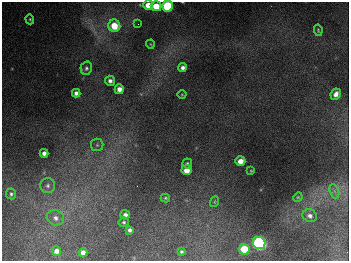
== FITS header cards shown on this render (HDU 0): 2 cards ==
NAXIS1  =                  347
NAXIS2  =                  259

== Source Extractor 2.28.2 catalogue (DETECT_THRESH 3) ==
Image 347 x 259 px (HDU 0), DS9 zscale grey, 1 PNG px = 1 image px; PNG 351 x 263 px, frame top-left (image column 1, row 259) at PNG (2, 2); each listed source drawn as its Kron ellipse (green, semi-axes under 4 px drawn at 4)
Background 673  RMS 51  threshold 152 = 3 sigma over >= 5 px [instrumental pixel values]
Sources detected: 37; all 37 listed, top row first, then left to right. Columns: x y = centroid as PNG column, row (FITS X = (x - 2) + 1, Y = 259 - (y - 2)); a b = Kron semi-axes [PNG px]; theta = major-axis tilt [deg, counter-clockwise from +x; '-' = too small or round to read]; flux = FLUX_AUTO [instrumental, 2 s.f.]
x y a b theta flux
148 5 5 5 - 41000
156 6 5 5 - 63000
167 6 5 5 - 270000
30 19 5 4 - 4300
138 24 2 2 - 2500
114 26 6 6 - 77000
318 30 6 3 -80 4300
150 44 4 3 - 2500
86 68 7 5 76 8400
183 68 4 4 - 12000
110 81 5 5 - 13000
119 89 5 4 - 22000
76 93 4 4 - 13000
182 94 4 3 - 2700
336 94 6 5 - 20000
97 145 6 6 - 7400
44 153 4 4 - 14000
240 161 5 4 - 36000
187 163 5 5 - 5600
186 170 5 5 - 40000
251 171 3 3 - 3000
48 186 7 7 - 12000
334 191 7 4 -71 10000
11 194 5 5 - 7100
298 197 5 4 - 3500
165 198 5 3 - 5000
214 202 5 3 - 3200
125 215 5 5 - 12000
310 216 7 6 - 14000
56 218 9 7 -27 18000
124 222 5 4 - 5600
130 230 4 3 - 8900
259 243 6 6 - 990000
244 249 5 5 - 120000
56 251 5 4 - 19000
181 252 3 3 - 5600
83 253 4 4 - 19000
At the frame edge (FLAGS 8, measured only in part): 1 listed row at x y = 167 6